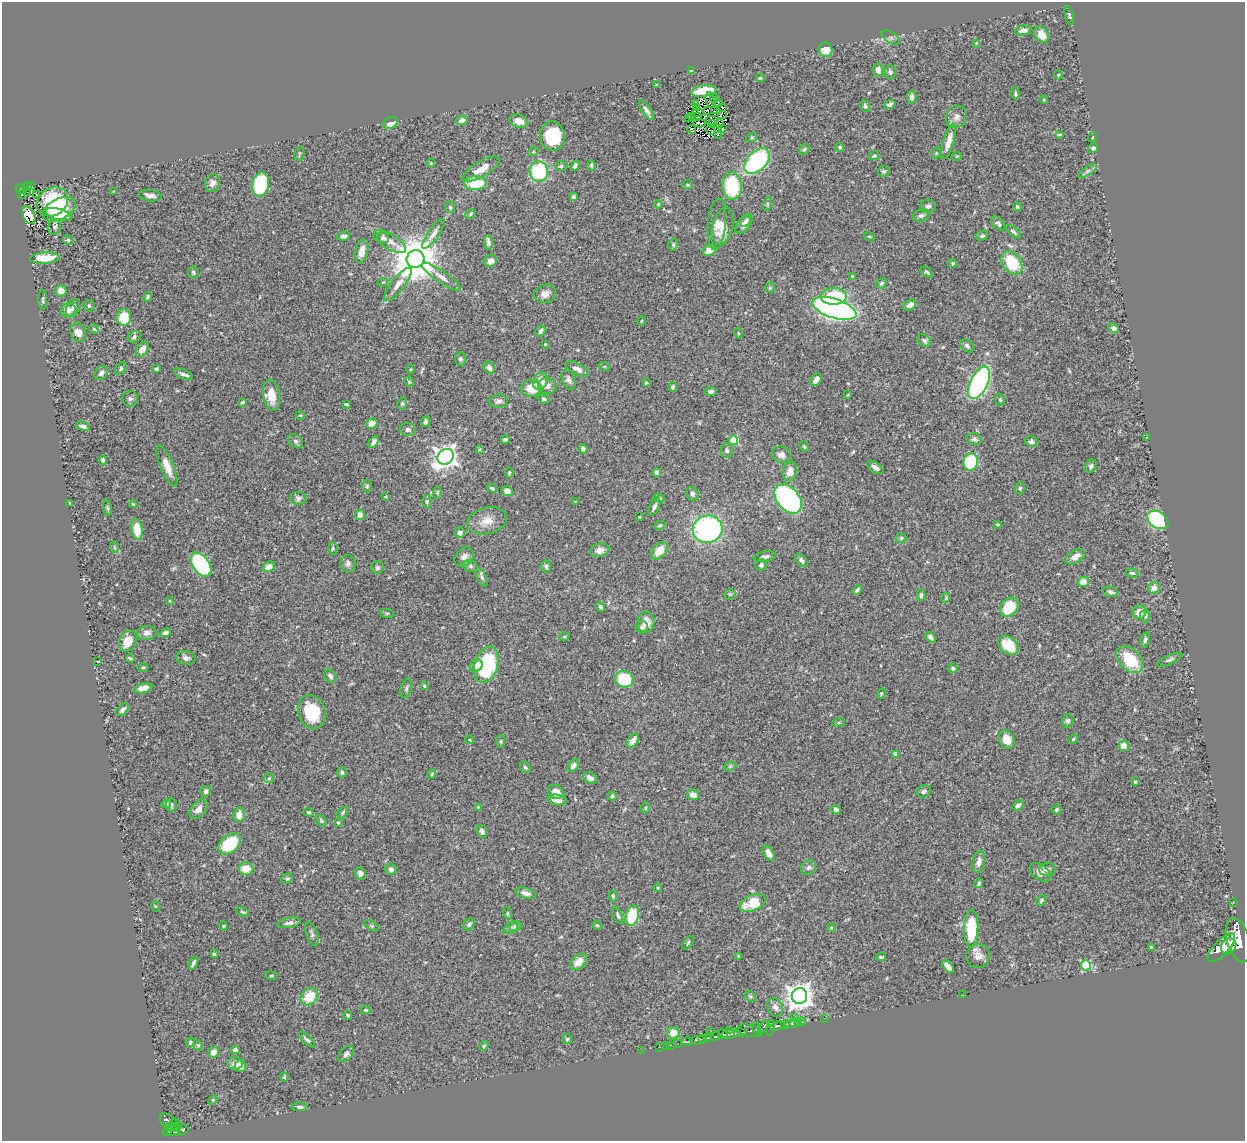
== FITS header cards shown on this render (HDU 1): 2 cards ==
NAXIS1  =                 1243
NAXIS2  =                 1139

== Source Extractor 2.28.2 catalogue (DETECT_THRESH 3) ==
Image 1243 x 1139 px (HDU 1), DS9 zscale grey, 1 PNG px = 1 image px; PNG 1247 x 1143 px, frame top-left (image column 1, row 1139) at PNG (2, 2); each listed source drawn as its Kron ellipse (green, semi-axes under 4 px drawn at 4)
Background 0.493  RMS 0.024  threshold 0.0728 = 3 sigma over >= 5 px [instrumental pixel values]
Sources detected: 421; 4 with non-positive FLUX_AUTO (blend fragments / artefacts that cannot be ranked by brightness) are neither listed nor drawn; the other 417 listed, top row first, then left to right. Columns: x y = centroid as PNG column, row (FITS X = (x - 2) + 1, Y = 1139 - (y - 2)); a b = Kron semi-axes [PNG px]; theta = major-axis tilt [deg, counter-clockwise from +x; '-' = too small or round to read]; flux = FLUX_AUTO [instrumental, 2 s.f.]
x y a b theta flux
1069 15 10 4 -75 2.5
1023 30 8 5 10 8.4
1042 35 9 6 -56 19
891 37 10 5 -32 4.3
976 43 4 4 - 1.1
825 50 7 6 - 22
878 70 6 5 - 9.7
692 71 4 3 - 1.9
890 72 7 5 89 4.9
1058 75 4 4 - 1.8
760 78 4 3 - 2.1
656 85 4 3 - 1.2
704 91 13 5 10 60
1015 93 6 3 -87 2.4
912 97 6 5 - 7.2
714 99 4 2 - 1.7
710 100 8 3 -80 2.2
1044 100 4 4 - 1.7
696 103 3 2 - 20
718 103 4 2 - 2.9
890 105 6 4 18 4
865 106 6 4 -63 3
697 107 4 3 - 6.7
722 108 3 2 - 2.3
646 110 12 4 -54 5.5
707 110 2 2 - 2.2
715 111 2 2 - 1.1
697 113 6 2 -3 1.5
722 115 4 3 - 3.4
691 116 3 2 - 2.2
698 117 3 2 - 0.96
956 117 11 10 - 9.6
688 119 4 2 - 2.5
462 120 6 4 13 10
711 120 6 2 9 0.022
519 121 10 6 -18 14
391 123 8 5 21 12
699 123 6 3 -3 1
712 123 3 2 - 1.3
720 123 3 2 - 1.1
723 128 3 2 - 1.8
692 129 4 2 - 0.93
718 129 3 2 - 2.1
710 130 5 2 - 0.21
1059 134 4 3 - 2.1
718 135 3 2 - 1.7
552 136 14 12 -79 70
752 137 6 4 19 2.1
1093 137 5 3 - 1.2
949 141 18 5 74 17
840 147 4 4 - 2.9
1093 148 5 4 - 3.4
804 149 6 4 41 2.4
533 152 5 3 - 1.6
299 153 7 5 78 2.6
936 153 5 5 - 2.1
874 156 5 4 - 3.1
957 156 5 3 - 1.5
757 161 15 9 45 210
431 163 4 4 - 1.7
591 165 5 4 - 2.2
561 166 6 5 - 2.8
575 166 5 3 - 4.1
481 169 21 7 31 23
539 171 10 9 - 120
884 171 6 5 - 3.1
1088 171 10 4 34 4.5
212 183 9 7 74 8.1
475 183 11 7 2 48
261 184 12 8 81 150
687 185 5 4 - 2.2
31 186 4 2 - 15
732 186 14 9 -86 110
27 187 5 3 - 23
21 189 6 4 -28 57
27 192 2 2 - 0.56
113 192 4 3 - 1.2
21 194 2 2 - 5.1
36 194 3 2 - 1.8
150 196 12 5 -7 8.7
573 197 4 4 - 3.9
53 202 16 13 34 81
658 204 4 4 - 1.6
767 204 7 4 73 2.5
928 206 8 6 11 4.8
450 207 6 5 - 2.7
1017 207 4 3 - 3.2
59 209 18 10 26 72
59 214 14 6 -14 30
471 214 5 4 - 2.1
29 215 9 6 -65 25
921 215 8 6 17 5.4
746 220 7 5 44 4.2
717 224 26 9 85 17
998 224 8 5 -43 3.8
743 225 10 6 54 9.2
723 226 19 10 77 25
55 227 8 6 70 5.1
1013 232 9 4 -41 3.9
433 234 17 5 55 8.9
343 236 6 4 9 7.7
869 236 5 3 - 1.5
982 236 6 5 - 3.1
383 238 6 5 - 5
68 240 5 4 - 2.4
390 241 18 7 -31 12
488 242 7 4 -81 6.2
673 245 6 4 78 2.7
709 250 7 5 26 13
362 251 12 6 74 14
45 258 15 5 3 40
416 259 9 8 - 7400
491 261 7 6 - 8.9
953 263 5 4 - 2.5
1012 263 13 9 -55 62
193 272 6 5 - 3.4
927 272 7 3 -38 2.2
852 276 3 3 - 1.6
441 277 23 6 -35 12
383 282 5 3 - 1.4
881 283 6 4 42 2.8
398 284 21 6 52 14
770 288 6 5 - 2.4
61 291 5 5 - 16
545 294 11 9 20 10
834 296 13 8 2 65
148 297 5 4 - 3
43 300 10 4 90 3.1
910 305 7 4 37 9.2
89 306 5 5 - 3.4
73 308 9 6 65 5.8
834 308 23 9 -18 990
68 310 8 7 - 12
124 318 8 7 - 49
641 321 4 3 - 1.2
1114 328 6 4 -27 5.6
94 329 5 4 - 2.2
540 331 6 4 65 4.7
78 332 9 8 - 13
738 333 5 3 - 1.6
134 337 7 5 34 4.4
924 340 8 5 -33 4
545 344 3 2 - 1.1
967 346 7 5 -43 4
142 349 8 5 58 11
460 359 6 5 - 3.5
604 366 6 3 -18 1.6
489 368 6 5 - 7.1
121 369 7 5 53 3.3
156 369 4 3 - 2.9
411 369 4 3 - 1.3
577 369 12 6 -28 9.7
101 373 8 6 48 5.3
183 374 10 4 -22 4.9
568 379 11 6 -74 6.1
816 380 7 5 54 10
540 381 9 7 62 20
409 382 5 4 - 1.9
646 383 3 3 - 1.8
979 383 18 8 64 420
547 386 9 8 - 9.3
673 387 4 4 - 3.1
531 388 10 8 1 29
711 391 6 4 11 4.3
271 395 16 8 -80 25
848 395 4 3 - 1.4
130 399 8 8 - 4.5
544 399 6 4 -28 3.2
1000 400 6 4 -67 2.2
498 401 9 7 2 6.2
243 402 4 3 - 2.5
346 404 4 3 - 2.4
402 404 6 4 79 2.7
300 415 4 3 - 1.4
426 422 5 3 - 3.6
372 424 5 5 - 18
83 426 7 4 -22 5.7
408 430 8 6 -11 5.8
1147 438 3 3 - 1.2
974 439 7 5 -19 4.9
505 440 4 4 - 4.7
733 440 5 4 - 98
296 441 8 6 -40 3.9
1031 441 6 5 - 3.8
374 442 6 4 58 8
804 447 5 3 - 2.1
480 449 4 3 - 1.4
583 449 4 4 - 5.2
727 450 7 6 - 4.4
781 455 10 8 -20 8.8
446 457 8 7 - 1300
103 460 4 3 - 3.7
971 462 8 7 - 80
167 466 22 6 -68 18
1091 466 7 5 57 3.7
875 467 9 5 -33 6.2
790 471 9 7 79 16
509 473 5 3 - 2.2
657 473 4 4 - 7.3
367 486 6 4 88 2.8
492 488 5 3 - 3.4
1020 488 6 5 - 2.6
507 491 6 5 - 8.4
437 493 6 4 83 1.9
692 494 7 6 - 4.9
386 497 4 3 - 1.2
298 498 8 6 -2 4.3
659 498 5 4 - 2.5
788 499 17 11 -50 250
427 502 6 4 -89 2.3
576 502 3 3 - 2
69 503 3 3 - 2.1
133 504 4 3 - 1.8
654 506 9 5 67 5.2
107 508 8 4 -81 2.1
360 515 5 4 - 11
639 517 3 2 - 1.7
1158 520 11 8 -34 290
487 521 20 13 14 21
998 524 3 2 - 1.6
660 525 6 4 27 2.2
137 529 10 6 -80 30
707 529 15 14 - 310
460 533 5 5 - 5.8
901 538 5 5 - 2.7
114 547 6 3 -72 2.1
333 548 6 4 89 2.4
600 550 10 6 14 9.4
659 551 10 6 49 25
464 557 11 8 47 8.7
765 557 11 5 10 6.3
1075 557 10 6 31 10
802 561 8 4 -46 4.6
348 564 9 7 -82 5.9
201 565 14 8 -56 220
761 565 6 6 - 3.7
470 566 7 6 - 3.8
546 566 6 5 - 3.4
269 567 6 5 - 12
377 568 6 6 - 3.8
1132 573 6 4 -14 2.5
482 577 10 4 -67 4.8
1083 582 6 5 - 17
1154 588 6 6 - 11
857 590 5 4 - 5.2
1111 592 7 5 -20 4.4
730 594 6 4 43 2.3
921 595 6 3 89 3.2
946 598 5 4 - 2.1
170 601 4 3 - 1.2
600 607 5 4 - 4
1010 607 11 8 45 64
1139 612 7 6 - 17
387 613 7 4 -8 2.4
1145 616 6 5 - 3.5
646 622 10 8 86 18
642 627 6 6 - 5.1
147 633 10 7 4 8.3
165 633 5 4 - 6
564 637 5 3 - 1.5
930 637 6 4 -49 4.5
1145 640 7 4 79 4
128 641 11 8 64 23
1009 645 11 8 -37 39
130 658 4 3 - 2.3
186 658 9 7 -10 5.6
1130 660 16 10 -45 60
1170 660 13 4 25 4.3
98 661 3 2 - 0.99
486 664 19 11 73 150
476 666 7 5 40 7.7
143 667 6 4 1 1.8
953 668 5 4 - 2.9
330 676 7 5 -49 4.7
624 679 9 8 - 66
424 686 4 3 - 1.7
143 688 9 5 14 12
406 688 10 5 74 3.8
881 694 5 3 - 1.4
123 710 7 5 46 6.8
312 712 17 13 -72 59
1068 721 6 5 - 3.6
838 723 6 3 19 1.7
1007 739 9 7 -64 19
1073 739 5 4 - 2.1
470 740 4 3 - 1.3
633 740 8 5 55 12
501 741 6 4 -84 2.3
1124 746 5 5 - 15
896 754 4 4 - 15
573 766 7 5 50 5.6
730 766 6 4 19 2.7
525 767 6 5 - 2.8
342 772 5 5 - 3.2
432 774 4 3 - 1.7
269 778 5 5 - 2.6
590 778 7 5 -30 6.3
1135 782 4 4 - 1.6
206 791 5 5 - 4.9
924 791 7 6 - 4.8
556 792 8 7 - 13
693 795 6 5 - 13
612 796 4 4 - 3.5
557 800 9 5 -8 14
166 804 5 3 - 2.6
171 805 7 5 -86 3.8
1018 805 6 4 39 7
478 807 4 4 - 1.3
645 808 5 4 - 2.2
198 809 11 7 48 10
1057 809 5 5 - 2.5
836 810 5 4 - 4.6
308 812 5 3 - 2.1
343 813 6 4 53 2.7
239 815 7 6 - 12
321 821 6 4 -50 2.4
338 823 3 3 - 1.7
482 831 6 5 - 4.6
230 844 13 8 40 80
769 853 8 5 -59 9.9
979 862 11 6 78 9
246 868 7 6 - 19
808 868 8 7 - 4.6
391 869 5 5 - 6.3
1047 869 8 6 5 6.7
1040 872 12 7 -38 13
360 873 6 5 - 6.4
287 878 6 5 - 2.5
979 883 5 3 - 2.8
658 888 4 3 - 1.6
526 893 11 5 -15 7.8
613 896 5 4 - 2.5
1041 900 5 4 - 2.4
1233 902 3 2 - 8.9
753 903 13 8 24 44
155 906 5 3 - 1.4
242 912 7 3 -21 2
507 913 6 4 -72 2
618 915 9 4 -67 4.1
632 916 10 6 76 77
289 923 12 5 10 7.1
469 925 7 5 42 3.9
597 925 5 4 - 2
223 926 4 4 - 1.7
372 926 8 3 -31 2
515 926 6 5 - 3.2
511 928 7 5 22 4
831 928 4 3 - 1.5
971 928 19 7 88 83
312 934 13 5 -70 5
1238 940 23 11 -74 3300
688 943 7 3 55 2.5
1229 946 8 7 - 1300
1151 947 4 3 - 1.7
1221 948 18 7 46 2000
214 954 3 3 - 1.7
739 956 3 3 - 2.4
978 956 12 11 - 12
881 957 5 3 - 2.9
578 962 9 6 45 16
193 963 7 3 65 4.7
1086 965 5 5 - 120
948 967 7 4 -52 13
271 976 6 3 -7 1.6
963 995 3 2 - 2.9
750 996 6 4 -44 2.6
799 996 8 7 - 1900
309 997 9 7 48 39
775 1007 10 7 -62 7.3
366 1010 5 3 - 2.2
348 1015 4 4 - 2.4
794 1018 2 2 - 7.7
824 1018 2 2 - 4.4
802 1021 4 3 - 21
798 1022 3 3 - 34
792 1023 7 3 16 140
786 1024 5 4 - 350
764 1026 7 3 53 150
777 1026 8 3 18 370
757 1028 6 4 -71 120
770 1028 8 3 77 80
730 1030 3 3 - 65
711 1031 3 2 - 5.1
750 1031 13 6 -13 210
673 1033 6 6 - 18
740 1033 6 4 4 210
723 1034 5 5 - 570
730 1034 9 3 6 360
715 1037 4 3 - 330
707 1038 4 3 - 330
307 1039 10 4 -45 4.1
567 1039 5 5 - 2
702 1039 3 3 - 140
698 1040 9 3 5 250
190 1042 5 4 - 3.5
687 1042 6 3 -1 120
678 1043 2 2 - 11
198 1045 5 4 - 2.1
671 1045 3 2 - 19
484 1046 5 4 - 1.9
666 1046 2 2 - 3.5
660 1047 2 2 - 8.2
235 1050 4 4 - 5.3
642 1050 3 2 - 1.6
214 1052 5 5 - 13
346 1054 9 6 49 5.1
235 1063 7 6 - 13
240 1066 6 5 - 8.6
284 1077 4 4 - 1.5
213 1100 5 4 - 1.6
300 1107 8 4 -4 4.2
169 1122 11 6 -46 240
175 1122 2 2 - 14
170 1127 6 4 13 150
174 1130 7 6 - 280
183 1130 5 5 - 140
168 1131 5 4 - 300
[4 non-positive-flux detections neither listed nor drawn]